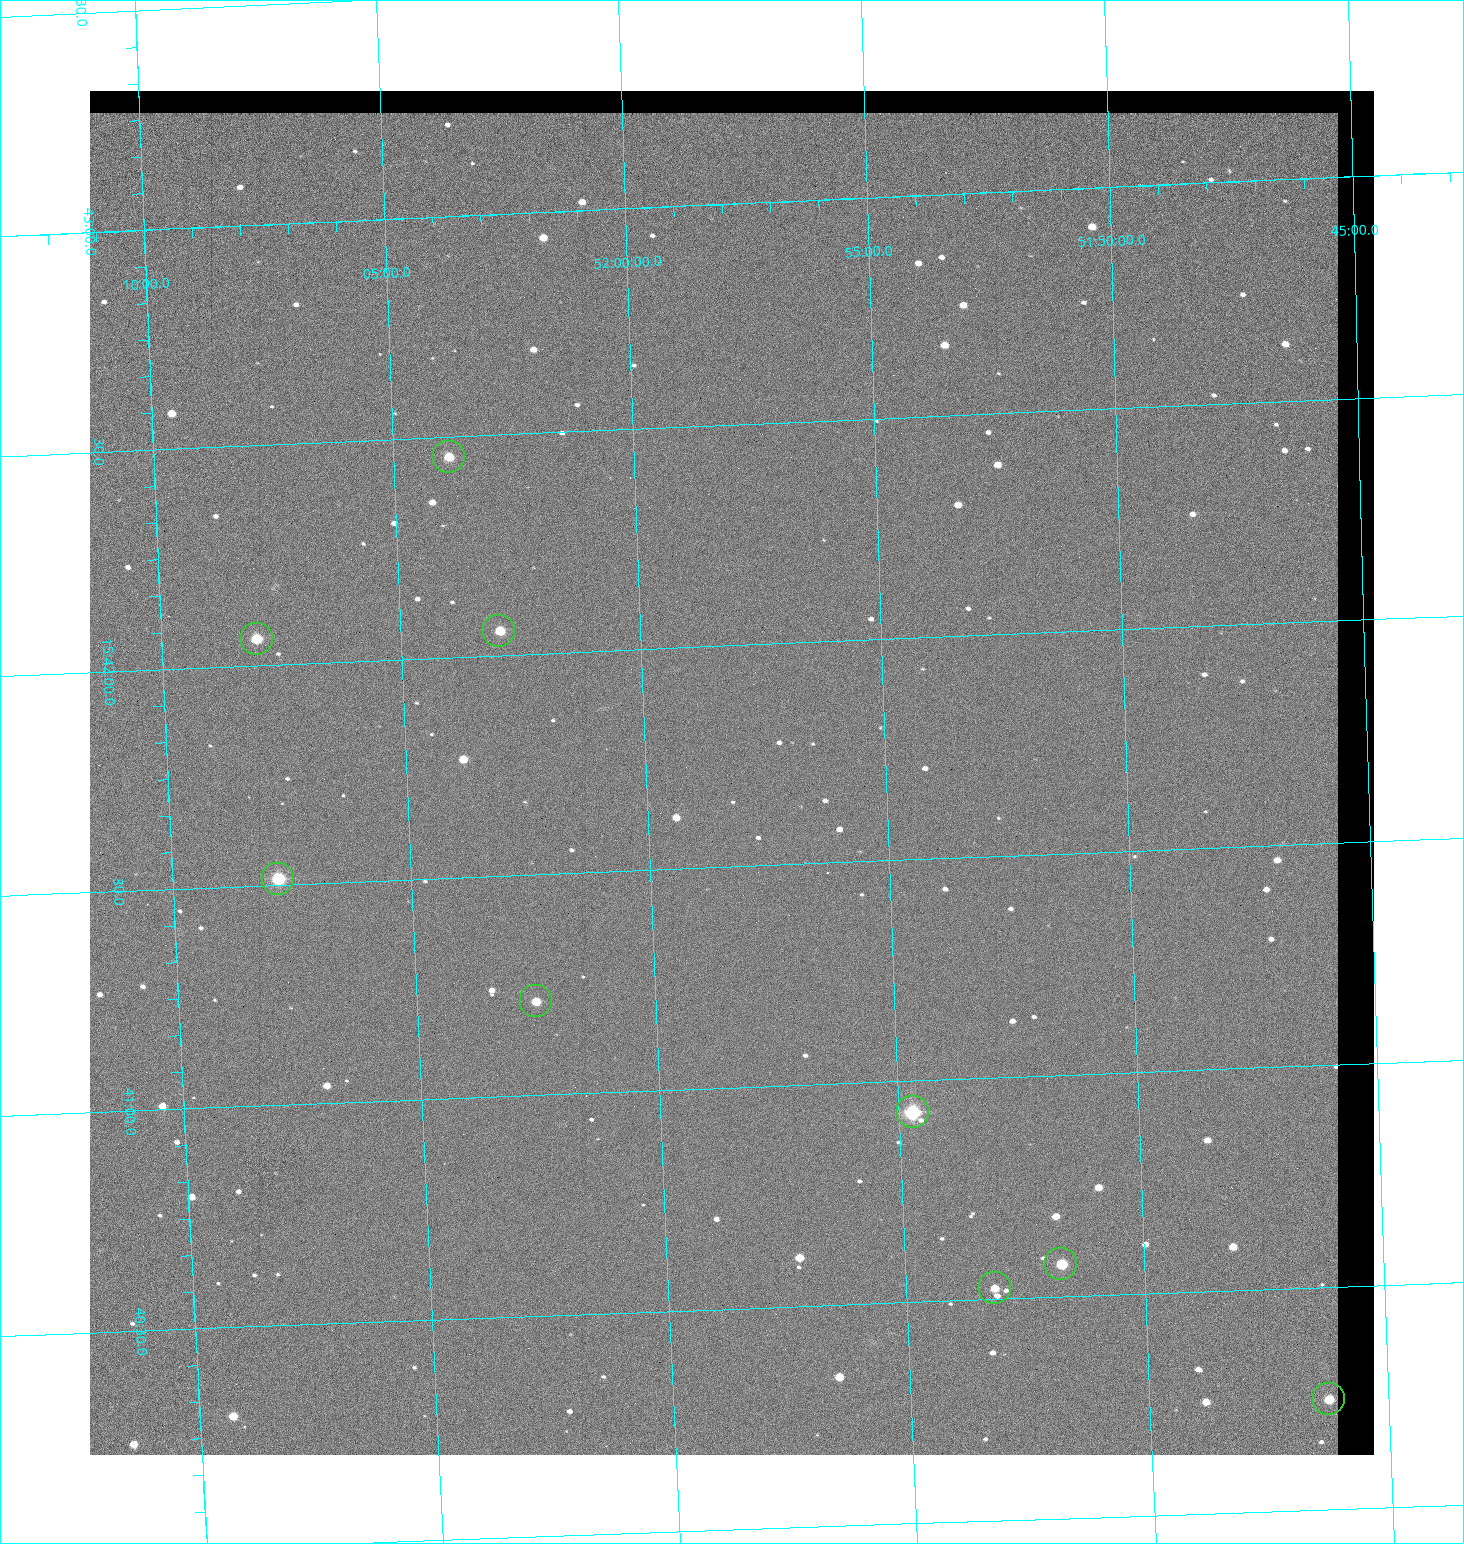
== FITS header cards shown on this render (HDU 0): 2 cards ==
NAXIS1  =                 1284 / length of data axis 1
NAXIS2  =                 1364 / length of data axis 2

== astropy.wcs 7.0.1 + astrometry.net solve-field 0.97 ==
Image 1284 x 1364 px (HDU 0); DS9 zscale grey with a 90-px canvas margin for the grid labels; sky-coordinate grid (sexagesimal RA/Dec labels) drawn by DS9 from the SOLVED WCS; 9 Tycho-2 reference stars matched to detected sources circled (green)
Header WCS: RA---TAN/DEC--TAN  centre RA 15:41:43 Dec +51:58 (235.43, +51.97 deg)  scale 1.26 arcsec/px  FOV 26.9' x 28.5'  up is +92 deg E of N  parity flipped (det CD > 0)
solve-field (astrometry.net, Tycho-2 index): VERIFIED the header's WCS against the Tycho-2 star catalogue (9 matches, 0 conflicts) and refined it, rather than solving blind
Solved WCS: RA---TAN-SIP/DEC--TAN-SIP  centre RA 15:41:43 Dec +51:58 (235.43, +51.97 deg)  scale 1.25 arcsec/px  FOV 26.8' x 28.5'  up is +92 deg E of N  parity flipped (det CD > 0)
The solver's refit moves the header's centre by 0.37 arcsec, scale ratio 0.9964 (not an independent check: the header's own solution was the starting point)
Tycho-2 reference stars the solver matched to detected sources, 9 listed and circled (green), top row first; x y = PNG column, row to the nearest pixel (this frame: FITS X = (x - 90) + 1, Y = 1364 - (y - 91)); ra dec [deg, ICRS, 3 dp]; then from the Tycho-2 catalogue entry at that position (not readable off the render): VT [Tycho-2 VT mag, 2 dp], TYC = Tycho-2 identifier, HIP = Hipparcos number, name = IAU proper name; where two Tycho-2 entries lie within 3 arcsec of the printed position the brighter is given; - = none
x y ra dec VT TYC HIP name
449 457 235.614 +52.064 11.61 3489-1132-1 - -
499 631 235.514 +52.049 11.19 3489-1407-1 - -
257 639 235.515 +52.133 11.12 3489-1380-1 - -
278 879 235.378 +52.130 9.31 3489-1322-1 76850 -
536 1001 235.303 +52.042 11.52 3489-958-1 - -
913 1112 235.232 +51.912 9.59 3489-824-1 - -
1061 1264 235.143 +51.862 10.97 3489-1016-1 - -
995 1288 235.131 +51.886 12.29 3489-908-1 - -
1329 1399 235.062 +51.771 11.53 3489-1453-1 - -